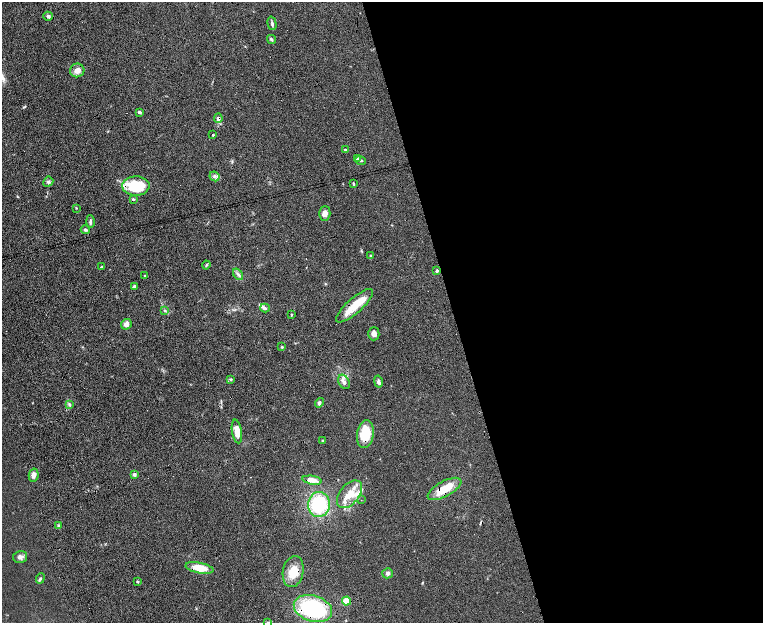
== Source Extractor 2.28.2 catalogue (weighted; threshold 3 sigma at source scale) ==
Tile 8 of 4 x 4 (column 4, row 2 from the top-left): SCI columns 4621-6141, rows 2800-4041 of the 6199 x 5478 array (HDU 1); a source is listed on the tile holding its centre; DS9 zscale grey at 2 x 2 block average (1 PNG px = mean of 2 x 2 image px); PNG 765 x 625 px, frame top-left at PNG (2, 2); each listed source drawn as its Kron ellipse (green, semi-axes under 4 px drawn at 4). Shown black and unused: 43% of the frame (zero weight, under 8 of 16 exposures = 4% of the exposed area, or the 3 px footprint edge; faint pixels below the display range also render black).
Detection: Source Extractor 2.28.2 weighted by HDU 2 'WHT'; one run over the whole footprint, this tile lists its part. Background 0.0564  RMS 0.004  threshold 0.0164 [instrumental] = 3 sigma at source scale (4.09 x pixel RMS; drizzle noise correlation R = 1.36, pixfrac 0.8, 0.05/0.05 arcsec/px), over >= 5 px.
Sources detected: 70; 3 cosmic-ray / hot-pixel residue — neither listed nor drawn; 9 inside a brighter listed object's ellipse — not listed separately; the other 58 listed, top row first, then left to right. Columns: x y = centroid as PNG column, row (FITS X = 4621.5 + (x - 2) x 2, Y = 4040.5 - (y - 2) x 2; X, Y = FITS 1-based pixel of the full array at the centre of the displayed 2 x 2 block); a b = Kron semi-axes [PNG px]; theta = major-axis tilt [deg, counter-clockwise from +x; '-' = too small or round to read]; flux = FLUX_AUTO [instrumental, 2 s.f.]
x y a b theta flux
48 16 5 3 - 2.4
272 23 7 3 -76 1.9
271 39 5 3 - 1.7
77 70 7 7 - 7.5
139 112 3 3 - 1.6
218 118 5 3 - 2.8
213 135 2 2 - 1.2
345 150 3 2 - 0.88
357 158 4 3 - 2.2
361 160 5 3 - 1.5
214 176 5 4 - 2.6
48 182 5 4 - 2
353 183 4 3 - 0.9
136 186 14 9 2 41
133 199 4 3 - 1.2
76 208 3 2 - 0.63
325 214 7 5 88 5.3
90 222 6 3 -89 2.1
85 230 5 3 - 1.7
371 256 2 2 - 0.91
206 265 4 2 - 0.92
102 267 3 3 - 1.4
437 271 2 2 - 2.5
238 274 6 3 -52 2.3
145 275 3 2 - 0.47
135 286 2 2 - 7.9
354 306 24 7 42 21
265 308 5 3 - 2.8
165 311 4 2 - 0.99
291 315 3 2 - 0.79
126 324 6 5 - 4.8
374 334 6 5 - 4.4
282 347 3 3 - 0.96
231 379 3 3 - 1.3
344 382 8 5 -60 3.7
378 382 6 4 -77 2.5
319 403 5 3 - 2.2
69 405 4 3 - 1.3
237 432 12 5 -80 12
365 434 14 8 82 29
322 441 3 2 - 0.88
134 474 3 3 - 2.6
34 475 6 5 - 5.5
312 480 10 4 -9 10
444 489 19 7 28 23
349 494 16 9 51 15
361 500 2 2 - 0.42
319 504 12 11 - 59
59 526 3 3 - 2.5
20 557 7 6 - 4.1
200 568 14 5 -10 19
293 572 16 10 79 18
388 573 5 5 - 3.1
40 578 5 4 - 1.6
137 581 3 3 - 0.89
346 601 4 4 - 12
313 609 20 13 -17 99
267 622 4 3 - 1.2
Overlapping masked pixels (flux is a lower limit): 7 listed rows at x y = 218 118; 354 306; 365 434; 444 489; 200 568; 293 572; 313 609
Isophote crosses this tile's border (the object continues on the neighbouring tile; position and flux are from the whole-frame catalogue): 1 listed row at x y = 267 622